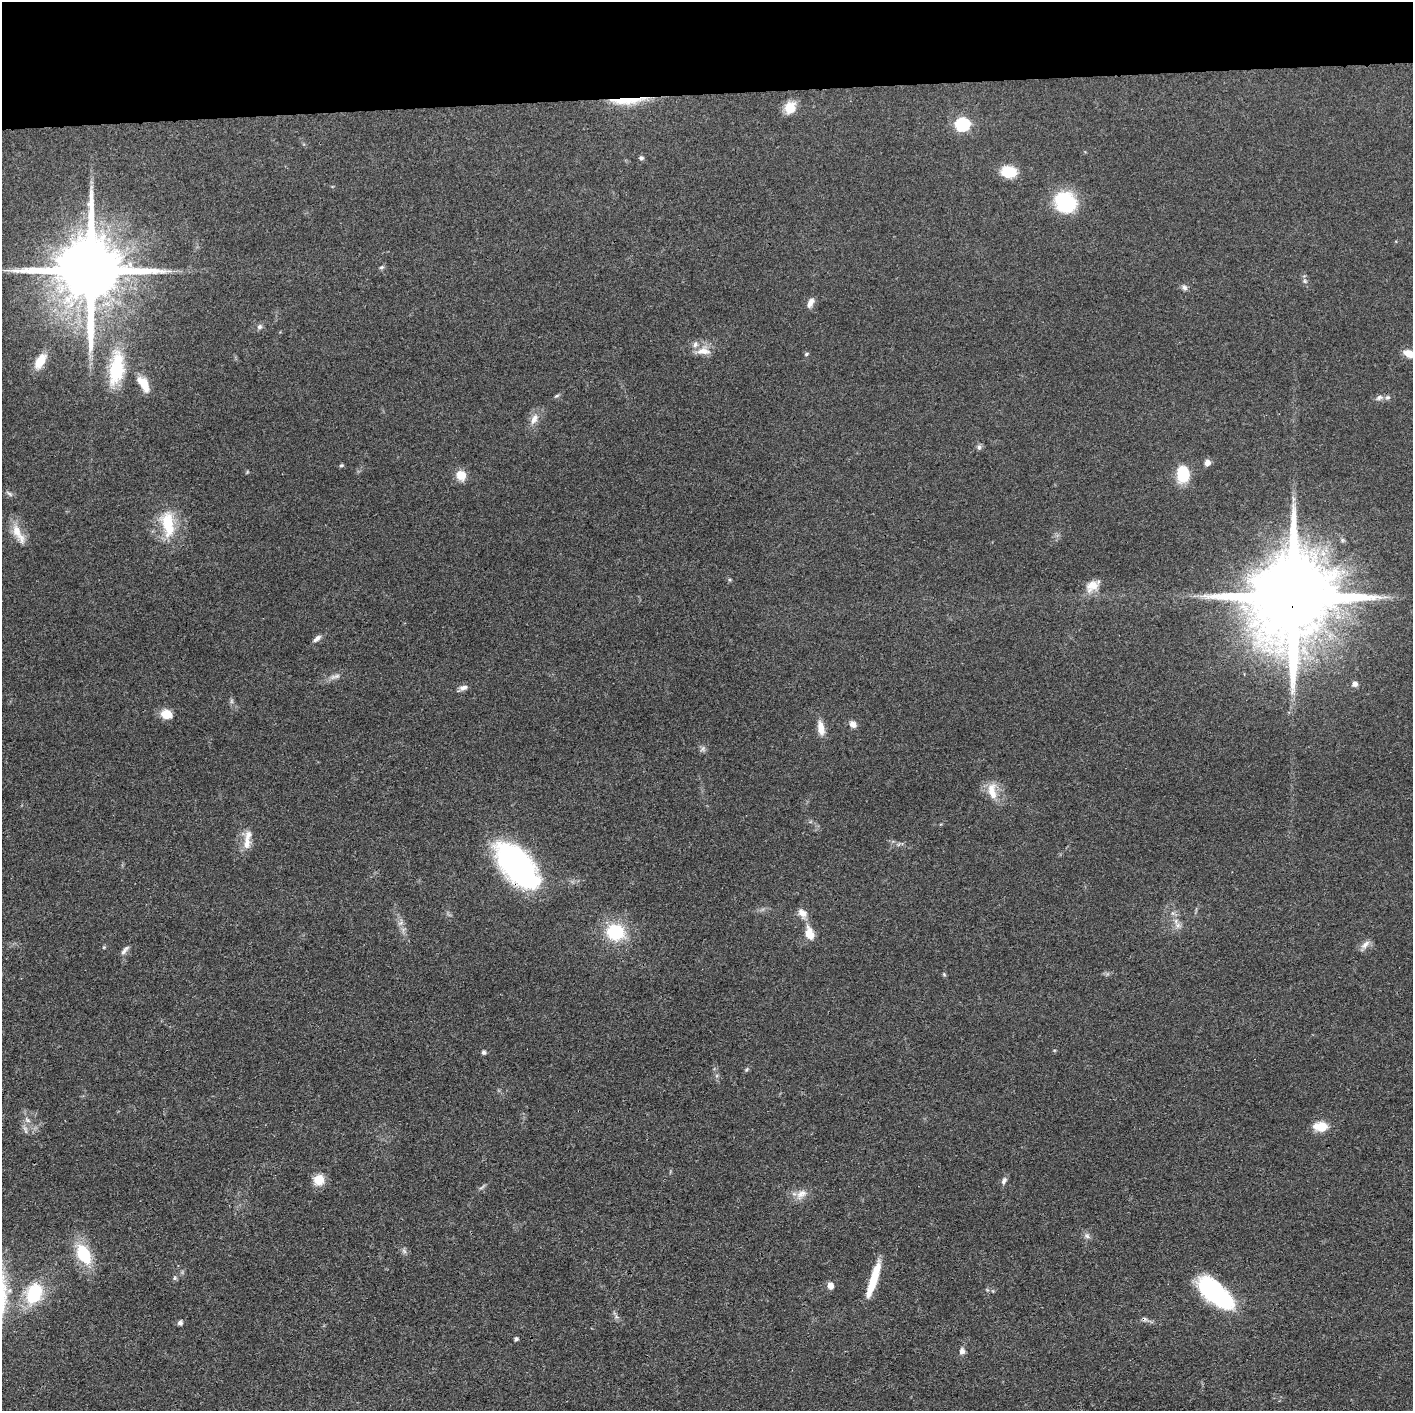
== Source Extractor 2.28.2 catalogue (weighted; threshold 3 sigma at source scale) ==
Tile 2 of 3 x 3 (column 2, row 1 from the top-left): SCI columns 1414-2824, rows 2835-4243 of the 4237 x 4258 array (HDU 1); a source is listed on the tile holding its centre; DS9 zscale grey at full resolution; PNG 1415 x 1413 px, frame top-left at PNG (2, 2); no overlay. Shown black and unused: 7% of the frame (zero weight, under 3 of 4 exposures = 1% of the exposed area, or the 3 px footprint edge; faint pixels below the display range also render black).
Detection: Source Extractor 2.28.2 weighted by HDU 2 'WHT'; one run over the whole footprint, this tile lists its part. Background 0.0573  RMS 0.0053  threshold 0.024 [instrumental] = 3 sigma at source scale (4.5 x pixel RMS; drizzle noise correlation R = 1.50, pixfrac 1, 0.05/0.05 arcsec/px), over >= 5 px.
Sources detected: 76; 2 too faint to see at this stretch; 1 cosmic-ray / hot-pixel residue — not listed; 2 inside a brighter listed object's ellipse — not listed separately; the other 71 listed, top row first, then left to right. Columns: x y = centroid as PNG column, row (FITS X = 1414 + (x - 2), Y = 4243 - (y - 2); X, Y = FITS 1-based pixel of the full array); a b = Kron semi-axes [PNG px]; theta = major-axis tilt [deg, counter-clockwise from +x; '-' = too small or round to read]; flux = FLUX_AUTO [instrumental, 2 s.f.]
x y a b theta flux
627 101 50 8 4 15
790 107 15 12 63 7.9
962 124 7 6 - 84
641 158 6 5 - 1.1
1009 172 12 9 -8 19
1065 202 23 20 -33 35
381 267 7 5 21 0.94
90 270 20 17 88 6500
1305 281 7 5 -47 1.2
1184 287 9 6 -35 1.6
811 302 13 6 63 3.3
260 327 7 6 - 1.6
703 351 19 10 1 6.1
806 354 6 4 19 0.85
1409 354 12 8 -23 6.6
40 361 14 8 60 12
116 368 44 18 83 29
143 384 21 10 -59 9
556 396 7 4 27 0.87
1379 397 10 7 32 2
534 419 16 9 61 4.6
979 447 7 6 - 1.3
1207 463 7 6 - 2.9
341 465 6 4 20 0.78
247 472 5 3 - 0.47
1183 474 15 10 89 23
461 475 10 9 - 8.7
9 494 12 4 -38 1.2
1293 499 7 4 90 1.4
168 524 38 17 -82 21
18 534 32 10 -62 8.5
1092 586 17 12 39 7
1293 596 26 20 88 13000
317 638 12 6 40 2.3
335 676 17 6 16 2.8
1355 684 7 6 - 2
463 688 13 6 25 2.5
166 714 12 9 -18 8.1
853 724 8 7 - 3.1
821 728 19 8 -80 5.5
703 749 9 5 57 1.4
992 791 23 11 -80 9
247 839 29 9 82 6.5
517 865 53 27 -48 120
802 913 14 9 -48 4.1
401 923 9 5 25 1.5
1178 925 11 7 -59 2.8
615 932 17 16 - 28
809 933 16 10 -74 7.6
1365 945 14 7 45 3.1
104 947 5 4 - 0.59
125 950 15 5 50 2.1
944 974 5 5 - 0.69
484 1052 6 5 - 1.2
746 1070 6 4 45 0.76
27 1120 10 5 -38 1.9
1320 1126 18 11 -1 8.2
319 1180 12 11 - 8.4
1004 1181 11 6 67 1.9
801 1194 17 10 37 5.2
1087 1236 9 6 -73 1.8
404 1251 8 5 -45 1.3
84 1254 19 12 -63 26
175 1278 6 5 - 0.94
873 1279 42 8 72 16
830 1285 8 6 -78 3.3
34 1293 21 14 66 29
1215 1293 41 18 -40 60
180 1323 6 5 - 1.6
516 1339 4 4 - 1.3
962 1351 9 7 90 2.3
Overlapping masked pixels (flux is a lower limit): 3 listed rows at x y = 627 101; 1293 596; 517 865
Isophote crosses this tile's border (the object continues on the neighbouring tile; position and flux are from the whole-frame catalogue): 1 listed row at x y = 1409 354